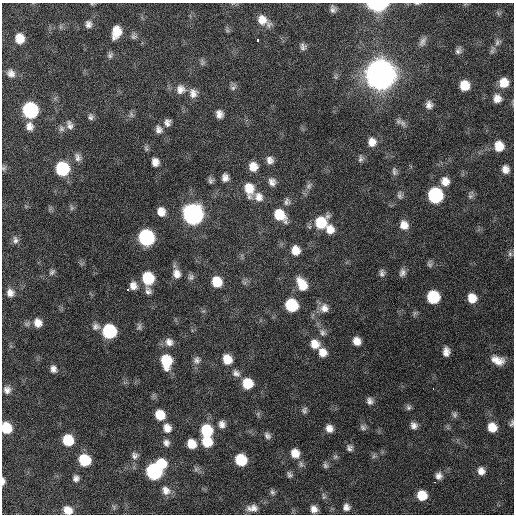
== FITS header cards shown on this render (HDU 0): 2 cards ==
NAXIS1  =                  512 / Axis length
NAXIS2  =                  512 / Axis length

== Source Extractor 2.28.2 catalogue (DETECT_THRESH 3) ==
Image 512 x 512 px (HDU 0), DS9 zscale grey, 1 PNG px = 1 image px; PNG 516 x 516 px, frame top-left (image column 1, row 512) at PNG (2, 3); no overlay
Background 423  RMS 12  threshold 36.2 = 3 sigma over >= 5 px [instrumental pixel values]
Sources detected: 153; all 153 listed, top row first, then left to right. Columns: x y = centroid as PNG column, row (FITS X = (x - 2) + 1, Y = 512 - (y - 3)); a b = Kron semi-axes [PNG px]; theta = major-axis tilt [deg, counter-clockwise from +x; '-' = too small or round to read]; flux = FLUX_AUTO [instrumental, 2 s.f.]
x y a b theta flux
417 3 6 3 1 9.5e+02
92 4 6 4 -17 8.8e+02
377 4 11 6 0 1.2e+05
333 9 8 6 -81 2.7e+03
498 13 8 4 -46 1.5e+03
263 20 14 8 -37 9.8e+03
88 24 10 8 89 3.9e+03
116 32 11 8 75 1.6e+04
134 36 8 7 - 2.5e+03
20 38 9 7 -82 1.4e+04
258 40 4 3 - 3.8e+03
422 42 13 7 64 3.5e+03
497 42 10 8 55 3.6e+03
303 47 8 7 - 2.6e+03
492 50 13 6 74 3.0e+03
458 51 10 6 61 2.8e+03
110 55 9 7 72 2.4e+03
202 62 10 6 -74 2.1e+03
11 73 9 8 - 4.4e+03
380 74 11 11 - 2.5e+06
504 83 12 11 - 1.2e+04
464 85 9 9 - 1.5e+04
233 87 11 7 45 2.6e+03
181 89 14 13 - 8.4e+03
193 93 13 11 -81 6.6e+03
497 98 11 11 - 7.3e+03
429 105 10 9 - 4.7e+03
30 110 10 9 - 1.2e+05
219 114 8 7 - 5.2e+03
131 115 9 6 -83 2.2e+03
91 117 9 7 -82 2.6e+03
167 122 9 8 - 4.0e+03
402 123 14 7 -49 4.1e+03
70 125 13 8 -71 4.2e+03
29 126 10 9 - 5.7e+03
61 128 9 8 - 3.0e+03
159 130 11 9 -70 4.4e+03
372 142 11 10 - 7.8e+03
499 146 11 10 - 1.3e+04
146 148 9 5 -85 1.8e+03
78 157 12 8 -74 4.1e+03
361 159 11 6 83 2.7e+03
270 160 9 8 - 4.6e+03
155 162 9 8 - 5.7e+03
253 167 10 10 - 9.2e+03
4 168 8 6 67 1.7e+03
62 169 10 9 - 6.5e+04
505 169 9 8 - 5.6e+03
394 171 11 7 -83 3.0e+03
225 178 9 8 - 4.8e+03
211 180 7 6 - 2.4e+03
445 181 11 10 - 7.8e+03
272 182 11 9 -67 4.7e+03
309 186 10 7 62 3.4e+03
249 189 17 11 -82 1.5e+04
400 195 12 8 -82 3.2e+03
435 195 10 9 - 9.8e+04
470 196 8 7 - 2.4e+03
259 197 13 11 -53 7.4e+03
287 202 11 8 74 3.5e+03
72 208 6 6 - 1.7e+03
161 212 9 7 -75 7.8e+03
193 214 11 10 - 4.2e+05
280 215 14 10 -45 2.0e+04
321 222 13 11 46 2.8e+04
404 225 11 10 - 8.1e+03
330 229 11 10 - 8.5e+03
146 237 10 9 - 1.4e+05
15 240 10 7 -81 3.2e+03
295 250 10 9 - 9.6e+03
510 254 8 6 -76 2.1e+03
429 264 9 6 -80 2.1e+03
52 272 10 6 48 2.2e+03
402 272 10 8 69 3.6e+03
382 273 10 7 -90 3.0e+03
177 274 12 10 -76 6.8e+03
191 277 9 8 - 2.7e+03
148 278 10 9 - 3.7e+04
217 282 9 8 - 1.8e+04
302 284 15 9 -61 1.5e+04
133 286 9 8 - 5.7e+03
128 290 3 3 - 3.4e+03
148 291 12 8 -71 3.8e+03
10 293 10 9 - 5.4e+03
433 297 9 9 - 4.3e+04
472 298 10 9 - 1.1e+04
291 305 9 9 - 4.5e+04
324 308 12 12 - 7.2e+03
38 323 10 9 - 7.6e+03
96 326 11 9 -2 4.0e+03
139 326 10 6 88 2.3e+03
109 331 10 9 - 6.8e+04
323 332 12 9 -60 4.5e+03
357 341 8 7 - 7.3e+03
169 342 11 10 - 5.9e+03
315 344 12 11 - 1.0e+04
322 352 10 9 - 8.5e+03
446 352 8 6 89 5.3e+03
227 359 10 9 - 1.2e+04
197 360 10 10 - 3.8e+03
497 360 16 10 -22 9.9e+03
166 361 14 10 -85 2.9e+04
53 369 8 6 -74 4.0e+03
236 373 12 9 -37 4.8e+03
247 383 10 9 - 2.1e+04
433 388 3 2 - 1.9e+03
7 390 9 9 - 4.5e+03
370 401 9 8 - 3.5e+03
408 407 8 7 - 2.0e+03
304 410 9 7 68 2.5e+03
258 414 7 4 -73 1.5e+03
454 414 9 6 -80 2.1e+03
160 415 9 8 - 1.7e+04
512 423 10 5 73 1.8e+03
222 424 10 9 - 4.7e+03
414 425 9 8 - 4.0e+03
363 427 9 7 -37 2.5e+03
492 427 9 8 - 1.2e+04
6 428 9 8 - 2.4e+04
167 428 11 10 - 7.6e+03
329 428 9 8 - 5.9e+03
207 430 11 10 - 3.4e+04
267 436 10 7 -45 3.2e+03
68 440 9 8 - 2.6e+04
207 441 10 9 - 2.1e+04
166 443 10 8 -66 3.8e+03
191 444 9 9 - 1.2e+04
349 448 8 8 - 2.8e+03
295 453 11 9 -59 9.6e+03
135 455 9 9 - 3.3e+03
374 456 6 6 - 1.8e+03
335 457 8 6 13 1.8e+03
84 460 9 8 - 3.4e+04
241 460 9 8 - 3.2e+04
161 464 10 9 - 2.0e+04
301 464 10 7 -75 2.8e+03
325 465 8 7 - 2.3e+03
196 469 7 6 - 2.2e+03
154 471 10 9 - 1.3e+05
481 471 8 8 - 5.4e+03
289 475 9 6 -58 2.3e+03
439 476 9 8 - 4.1e+03
76 478 8 7 - 3.3e+03
3 481 9 4 -90 3.3e+03
435 482 3 2 - 3.2e+03
166 490 12 9 -49 5.9e+03
272 492 8 6 -61 2.2e+03
422 495 9 8 - 1.7e+04
324 496 9 6 -76 2.0e+03
346 507 8 8 - 4.3e+03
252 508 17 10 5 7.2e+03
314 509 8 7 - 5.4e+03
68 510 9 8 - 9.8e+03
At the frame edge (FLAGS 8, measured only in part): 8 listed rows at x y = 417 3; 92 4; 377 4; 4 168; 512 423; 6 428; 3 481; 68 510